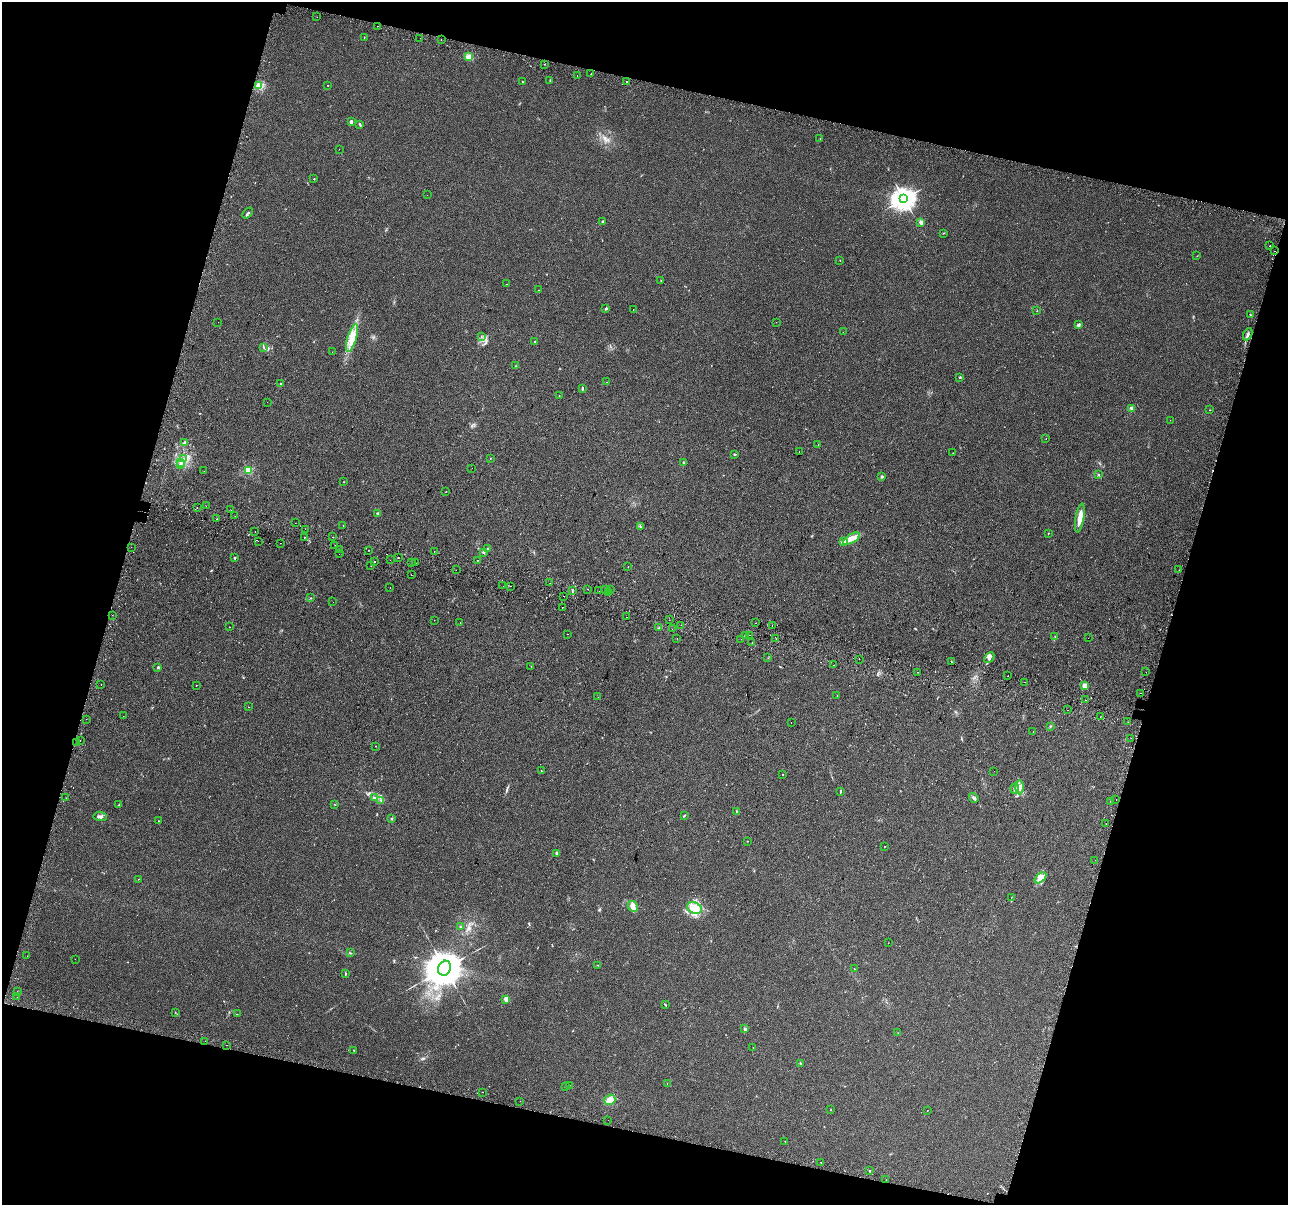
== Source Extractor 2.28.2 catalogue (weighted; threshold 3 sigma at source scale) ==
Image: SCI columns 61-5201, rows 345-5154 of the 5252 x 5438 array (HDU 1 of 3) = the unmasked area's bounding box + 8 px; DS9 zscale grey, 4 x 4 block average (1 PNG px = mean of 4 x 4 image px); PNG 1290 x 1207 px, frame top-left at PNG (2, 2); each listed source drawn as its Kron ellipse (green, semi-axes under 4 px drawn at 4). Shown black and unused: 32% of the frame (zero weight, under 2 of 3 exposures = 4% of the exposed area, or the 3 px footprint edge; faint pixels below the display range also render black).
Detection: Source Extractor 2.28.2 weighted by HDU 2 'WHT'. Background 0.0402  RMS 0.0053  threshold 0.024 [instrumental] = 3 sigma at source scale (4.5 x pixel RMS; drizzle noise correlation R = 1.50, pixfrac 1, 0.0396/0.0396 arcsec/px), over >= 5 px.
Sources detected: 287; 2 too faint to see at this stretch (4 x 4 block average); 32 cosmic-ray / hot-pixel residue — neither listed nor drawn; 4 coinciding with a brighter row at this scale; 7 inside a brighter listed object's ellipse — not listed separately; the other 242 listed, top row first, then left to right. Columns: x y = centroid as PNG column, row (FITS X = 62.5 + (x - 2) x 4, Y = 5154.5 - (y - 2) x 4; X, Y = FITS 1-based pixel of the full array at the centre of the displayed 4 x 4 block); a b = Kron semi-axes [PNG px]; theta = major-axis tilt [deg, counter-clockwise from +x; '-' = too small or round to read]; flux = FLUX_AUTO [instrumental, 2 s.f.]
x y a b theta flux
317 17 2 2 - 1
377 26 2 2 - 0.59
364 37 2 2 - 0.92
420 38 2 2 - 1.7
441 40 2 2 - 1.5
469 57 2 2 - 31
545 64 2 2 - 2.5
591 74 2 2 - 0.62
577 75 2 2 - 1.6
550 80 3 2 - 1.3
522 82 2 2 - 1.5
626 82 2 2 - 1.8
328 85 2 2 - 1.4
259 86 3 2 - 3.8
351 122 3 2 - 5.8
360 124 3 2 - 4
820 139 2 2 - 0.82
339 149 2 2 - 1.3
314 179 2 2 - 2.4
427 195 2 2 - 0.76
904 199 4 3 - 2800
248 213 6 2 47 4.9
602 221 2 2 - 6.3
921 222 2 2 - 50
943 233 2 2 - 1.1
1270 246 2 2 - 6.8
1275 251 2 2 - 0.55
1197 256 2 2 - 0.8
840 260 2 2 - 1.9
661 281 2 2 - 1
507 284 2 2 - 2.7
539 290 2 2 - 1
606 308 3 2 - 4.6
633 310 2 2 - 0.89
1037 311 2 2 - 0.76
1250 315 2 2 - 1.3
218 322 2 2 - 2.2
776 322 2 2 - 0.71
1078 325 4 3 - 4.9
843 332 2 2 - 0.58
1248 334 6 2 64 6.5
481 337 2 2 - 0.84
352 338 14 4 73 34
535 342 2 2 - 1.5
264 348 2 2 - 1.5
332 352 2 2 - 1.3
515 366 2 2 - 1.5
960 377 2 2 - 4.6
607 382 2 2 - 2
281 384 2 2 - 3.6
582 388 3 2 - 3.4
559 396 2 2 - 0.82
267 402 2 2 - 0.94
1132 408 2 2 - 53
1209 410 2 2 - 1.4
1170 420 2 2 - 0.42
1046 438 2 2 - 0.71
185 442 3 2 - 5.7
818 444 2 2 - 0.59
799 452 2 2 - 1.1
953 453 2 2 - 0.46
735 454 3 2 - 1.9
490 458 2 2 - 0.75
184 459 3 2 - 4.4
181 462 3 2 - 3.8
684 463 2 2 - 15
180 465 2 2 - 2.5
472 468 2 2 - 0.38
248 470 2 2 - 230
204 471 2 2 - 1.3
1098 474 2 2 - 1.2
882 477 2 2 - 1.7
343 482 2 2 - 0.69
446 491 2 2 - 0.61
206 506 2 2 - 0.76
197 507 2 2 - 0.77
231 510 2 2 - 4.5
378 513 3 2 - 3.1
235 516 2 2 - 1.5
1080 518 14 3 81 38
216 519 2 2 - 3.4
295 523 2 2 - 2.3
343 525 2 2 - 1.9
641 527 2 2 - 1.5
305 529 2 2 - 1.1
255 532 2 2 - 3.2
1048 533 2 2 - 1.5
304 537 2 2 - 5.2
333 537 2 2 - 1.8
852 539 9 4 30 22
258 541 2 2 - 1.4
843 541 3 2 - 4.3
280 543 2 2 - 1.5
335 545 2 2 - 15
131 547 2 2 - 2.2
488 548 2 2 - 3.1
339 549 2 2 - 0.51
369 550 2 2 - 2.2
434 551 2 2 - 1.8
484 552 2 2 - 22
339 554 2 2 - 0.89
235 558 2 2 - 2.9
398 558 2 2 - 1.6
390 560 2 2 - 0.53
478 560 2 2 - 3.1
375 562 2 2 - 1.6
412 563 2 2 - 5.2
415 563 2 2 - 3.6
371 566 2 2 - 6.7
628 567 2 2 - 0.71
456 570 2 2 - 0.57
1179 570 2 2 - 0.61
411 575 2 2 - 0.45
550 583 2 2 - 3.7
503 586 2 2 - 1.3
510 586 2 2 - 4.6
390 587 2 2 - 2.7
587 589 2 2 - 0.95
606 589 2 2 - 1.9
610 590 2 2 - 0.73
572 591 3 2 - 2.9
599 591 2 2 - 1
608 593 2 2 - 3.3
564 596 2 2 - 4.9
311 598 2 2 - 0.86
333 602 2 2 - 0.48
562 607 2 2 - 3.3
112 615 2 2 - 0.66
626 617 2 2 - 0.9
434 620 2 2 - 1.6
669 620 2 2 - 2.1
460 622 2 2 - 1.7
755 623 2 2 - 0.74
681 625 2 2 - 0.69
772 625 2 2 - 0.97
229 627 2 2 - 3.3
659 628 2 2 - 1.2
672 629 2 2 - 0.46
568 634 2 2 - 3.6
746 635 2 2 - 2.1
749 635 2 2 - 1.8
1055 636 2 2 - 1.4
677 638 2 2 - 2.3
776 638 2 2 - 6.3
1088 638 2 2 - 0.48
741 639 2 2 - 2.9
752 642 2 2 - 1.8
989 657 6 3 46 11
768 658 2 2 - 0.69
859 659 2 2 - 0.67
951 662 2 2 - 1.9
833 665 2 2 - 7
531 666 2 2 - 1.2
158 667 2 2 - 10
917 672 2 2 - 6.5
1146 672 2 2 - 0.44
1008 676 2 2 - 0.93
1025 682 2 2 - 0.68
101 684 2 2 - 1.7
196 685 2 2 - 1.3
1085 685 2 2 - 59
1141 693 2 2 - 2.5
837 695 2 2 - 0.88
598 697 2 2 - 0.77
1085 700 2 2 - 5.5
248 707 2 2 - 1.6
1068 710 2 2 - 3.7
123 716 2 2 - 0.56
1100 717 2 2 - 0.63
86 719 2 2 - 0.53
1128 722 2 2 - 0.63
791 723 2 2 - 0.69
1050 726 2 2 - 1.8
1033 731 2 2 - 1.2
1131 738 2 2 - 1
80 741 2 2 - 3.4
77 743 2 2 - 2.5
376 746 2 2 - 3.9
541 771 2 2 - 0.87
994 771 2 2 - 0.8
782 775 2 2 - 2.1
1019 787 7 2 -89 8.9
1015 788 5 2 - 5.8
841 791 3 2 - 2.9
66 798 2 2 - 0.44
374 798 3 2 - 2.8
974 798 5 2 - 7.8
1116 799 2 2 - 2.7
380 800 2 2 - 1.1
1110 801 2 2 - 0.43
119 804 3 2 - 2
334 804 2 2 - 0.88
737 811 3 2 - 2.6
100 816 6 2 -5 13
684 816 3 2 - 2.4
392 818 2 2 - 2.5
159 821 2 2 - 3.1
1106 823 2 2 - 0.88
747 841 2 2 - 1
885 846 2 2 - 0.99
557 853 3 2 - 5.7
1095 860 2 2 - 0.48
1040 878 7 3 39 16
138 879 2 2 - 1.1
1011 897 2 2 - 0.68
633 906 6 4 -60 16
694 908 7 5 -22 25
460 927 2 2 - 5.7
888 943 2 2 - 0.62
350 953 2 2 - 1.1
27 956 2 2 - 0.48
75 959 2 2 - 0.6
598 965 2 2 - 1
445 968 7 6 - 13000
854 969 2 2 - 1.2
346 974 3 2 - 2.4
17 991 2 2 - 0.5
17 997 2 2 - 0.6
506 999 2 2 - 64
665 1005 3 2 - 1.7
175 1012 2 2 - 1
237 1014 2 2 - 0.89
745 1029 2 2 - 21
898 1033 2 2 - 0.67
205 1041 2 2 - 0.75
227 1045 2 2 - 0.84
753 1047 2 2 - 0.63
354 1050 2 2 - 1.5
801 1063 2 2 - 1.5
667 1083 2 2 - 2.2
569 1085 2 2 - 0.67
565 1087 2 2 - 0.62
483 1092 2 2 - 1.2
610 1100 6 5 - 23
520 1101 2 2 - 2.4
831 1110 2 2 - 1.4
927 1110 2 2 - 1.5
608 1120 2 2 - 1.7
785 1141 2 2 - 1.2
821 1162 2 2 - 3.1
870 1171 2 2 - 1.6
886 1180 2 2 - 38
Diffuse or blended objects may show on this block-average render without a row.